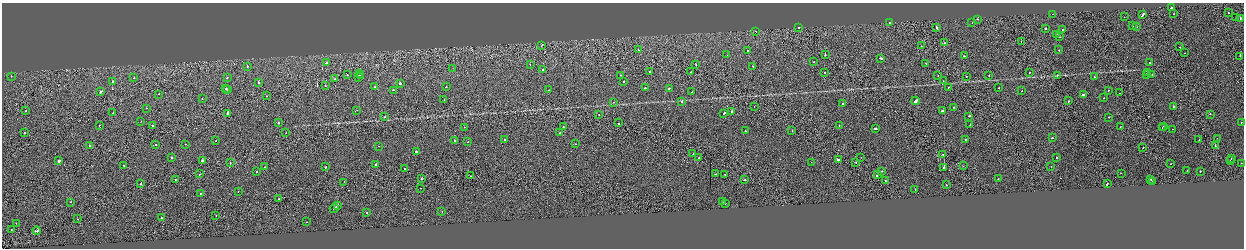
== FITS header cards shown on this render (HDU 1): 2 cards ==
NAXIS1  =                 2484
NAXIS2  =                  492

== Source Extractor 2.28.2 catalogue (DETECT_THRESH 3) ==
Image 2484 x 492 px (HDU 1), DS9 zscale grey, zoomed out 1/2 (1 PNG px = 2 x 2 image px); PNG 1246 x 250 px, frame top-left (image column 1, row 491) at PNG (2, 3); each listed source drawn as its Kron ellipse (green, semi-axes under 4 px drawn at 4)
Background -8.59e-04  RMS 0.062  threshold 0.187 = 3 sigma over >= 5 px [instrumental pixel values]
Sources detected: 228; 15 cannot appear on this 1/2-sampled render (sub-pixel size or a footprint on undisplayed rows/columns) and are neither listed nor drawn; the other 213 listed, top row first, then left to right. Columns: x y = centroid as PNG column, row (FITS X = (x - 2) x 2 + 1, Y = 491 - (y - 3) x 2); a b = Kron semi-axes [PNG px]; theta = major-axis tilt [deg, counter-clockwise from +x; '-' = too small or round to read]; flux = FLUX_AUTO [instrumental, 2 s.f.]
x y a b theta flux
1171 8 2 2 - 190
1229 13 2 1 - 20
1053 14 2 1 - 11
1174 14 2 1 - 74
1143 15 4 2 - 96
1124 17 2 1 - 16
1236 18 2 2 - 27
1240 18 2 2 - 120
977 19 2 2 - 34
890 22 2 2 - 37
972 23 2 1 - 30
1132 26 2 2 - 96
936 27 3 2 - 80
1136 27 2 2 - 35
799 28 2 2 - 130
1045 28 2 2 - 72
1062 30 2 2 - 32
756 31 2 2 - 7.3
1056 34 2 2 - 53
1059 36 2 1 - 52
1021 42 2 1 - 28
944 43 2 1 - 23
542 45 3 2 - 67
921 46 2 1 - 26
1180 47 2 1 - 27
638 50 2 1 - 25
747 50 2 1 - 26
1059 50 2 2 - 46
1185 53 2 1 - 22
727 55 2 2 - 190
825 55 2 1 - 74
964 56 2 1 - 59
1240 56 2 1 - 250
881 58 3 2 - 150
326 62 2 2 - 130
814 62 2 1 - 43
926 63 2 2 - 17
1150 63 2 2 - 100
530 64 2 2 - 29
696 64 2 2 - 41
247 66 2 2 - 45
752 66 2 2 - 54
453 68 2 1 - 13
543 70 2 2 - 61
649 72 2 1 - 36
691 72 2 1 - 25
825 72 2 1 - 22
1030 72 2 1 - 46
1147 72 2 2 - 200
360 73 2 2 - 42
1152 74 2 2 - 31
347 75 2 1 - 38
360 75 2 1 - 21
620 75 2 2 - 29
989 75 2 2 - 18
1057 75 2 2 - 58
1146 75 2 2 - 55
11 76 2 2 - 19
938 76 2 1 - 27
966 76 2 2 - 38
134 77 2 2 - 22
227 77 2 2 - 45
358 77 2 2 - 56
1094 77 2 2 - 230
335 79 2 2 - 59
112 81 2 2 - 71
624 81 2 2 - 58
943 81 2 2 - 20
258 82 3 2 - 87
400 83 2 2 - 160
325 85 2 1 - 36
375 87 2 2 - 70
446 87 2 2 - 34
948 87 2 2 - 21
999 87 2 2 - 150
226 88 2 2 - 29
645 88 2 2 - 88
669 88 2 2 - 200
227 90 2 1 - 37
393 90 2 2 - 92
549 90 2 1 - 20
1108 90 2 2 - 55
101 91 3 2 - 120
1022 91 2 1 - 16
692 92 2 2 - 27
1119 93 2 1 - 30
158 94 2 2 - 28
1083 95 2 2 - 250
267 96 2 1 - 33
1104 98 2 1 - 58
202 99 2 1 - 27
444 100 2 2 - 27
916 101 4 2 - 650
1068 101 2 1 - 49
614 102 2 2 - 47
682 102 2 2 - 56
843 104 2 2 - 70
754 106 2 1 - 13
1174 106 2 2 - 73
954 107 2 1 - 33
146 108 2 2 - 31
357 110 2 1 - 35
26 111 2 2 - 50
731 111 3 2 - 130
942 111 2 2 - 330
113 113 2 2 - 84
227 113 2 2 - 200
724 113 3 2 - 82
1210 114 2 2 - 82
599 115 2 1 - 59
969 116 2 2 - 77
385 117 2 2 - 39
1108 117 2 2 - 40
141 121 2 1 - 18
1241 122 2 2 - 23
278 123 2 2 - 89
618 123 2 1 - 120
99 125 2 1 - 25
839 125 2 2 - 32
970 125 2 2 - 51
153 126 2 2 - 210
1163 126 2 2 - 19
464 127 2 1 - 29
563 127 2 2 - 62
1120 127 2 1 - 39
1162 128 2 1 - 28
876 129 3 2 - 160
1173 129 2 1 - 15
745 131 2 2 - 65
792 131 2 1 - 35
24 133 2 2 - 26
286 133 2 1 - 37
560 133 2 2 - 15
1052 138 2 2 - 140
1217 138 2 1 - 11
966 139 2 2 - 33
455 140 2 2 - 120
504 140 2 2 - 83
1199 140 2 1 - 21
216 141 2 1 - 49
468 142 2 2 - 22
156 144 2 2 - 32
185 144 2 2 - 29
575 144 2 1 - 22
1215 145 2 1 - 170
89 146 2 2 - 43
379 146 2 2 - 18
1143 147 2 2 - 52
416 152 2 2 - 330
693 154 2 1 - 20
943 155 2 1 - 29
699 157 2 1 - 31
861 157 2 2 - 18
172 158 2 2 - 160
1057 158 2 2 - 170
1231 158 2 1 - 22
838 160 3 2 - 230
59 161 2 2 - 290
203 161 2 2 - 1100
1230 161 2 1 - 35
811 162 2 1 - 16
856 162 2 1 - 59
230 163 2 2 - 41
1242 163 2 2 - 23
376 164 2 2 - 280
1171 164 2 1 - 19
123 165 2 2 - 53
963 166 2 1 - 34
1051 166 2 2 - 22
265 167 2 2 - 19
325 167 3 2 - 130
944 167 2 1 - 650
405 169 2 2 - 44
1187 170 2 1 - 26
881 171 3 2 - 70
1200 171 2 2 - 79
256 172 2 2 - 41
1121 173 2 1 - 24
200 174 2 1 - 33
715 174 2 1 - 25
725 175 2 2 - 26
878 175 4 2 - 250
470 176 2 1 - 20
175 179 2 1 - 52
422 179 2 2 - 54
998 179 2 2 - 9
745 180 2 2 - 40
1151 180 3 2 - 57
885 181 2 2 - 140
1153 181 2 1 - 110
344 182 2 2 - 35
141 183 3 2 - 83
1107 183 3 1 - 300
946 185 2 2 - 83
420 188 2 1 - 15
915 190 2 1 - 28
238 192 2 1 - 32
200 194 2 2 - 53
278 199 2 1 - 26
70 202 2 2 - 42
722 202 2 2 - 56
725 203 2 2 - 200
337 206 2 2 - 85
334 208 5 2 - 220
442 211 2 1 - 48
367 213 2 2 - 42
216 216 2 1 - 23
162 218 2 2 - 58
78 219 2 1 - 27
307 222 2 1 - 62
16 223 2 2 - 24
11 229 2 2 - 21
37 231 4 2 - 330
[15 sub-pixel or undisplayed-footprint detections neither listed nor drawn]